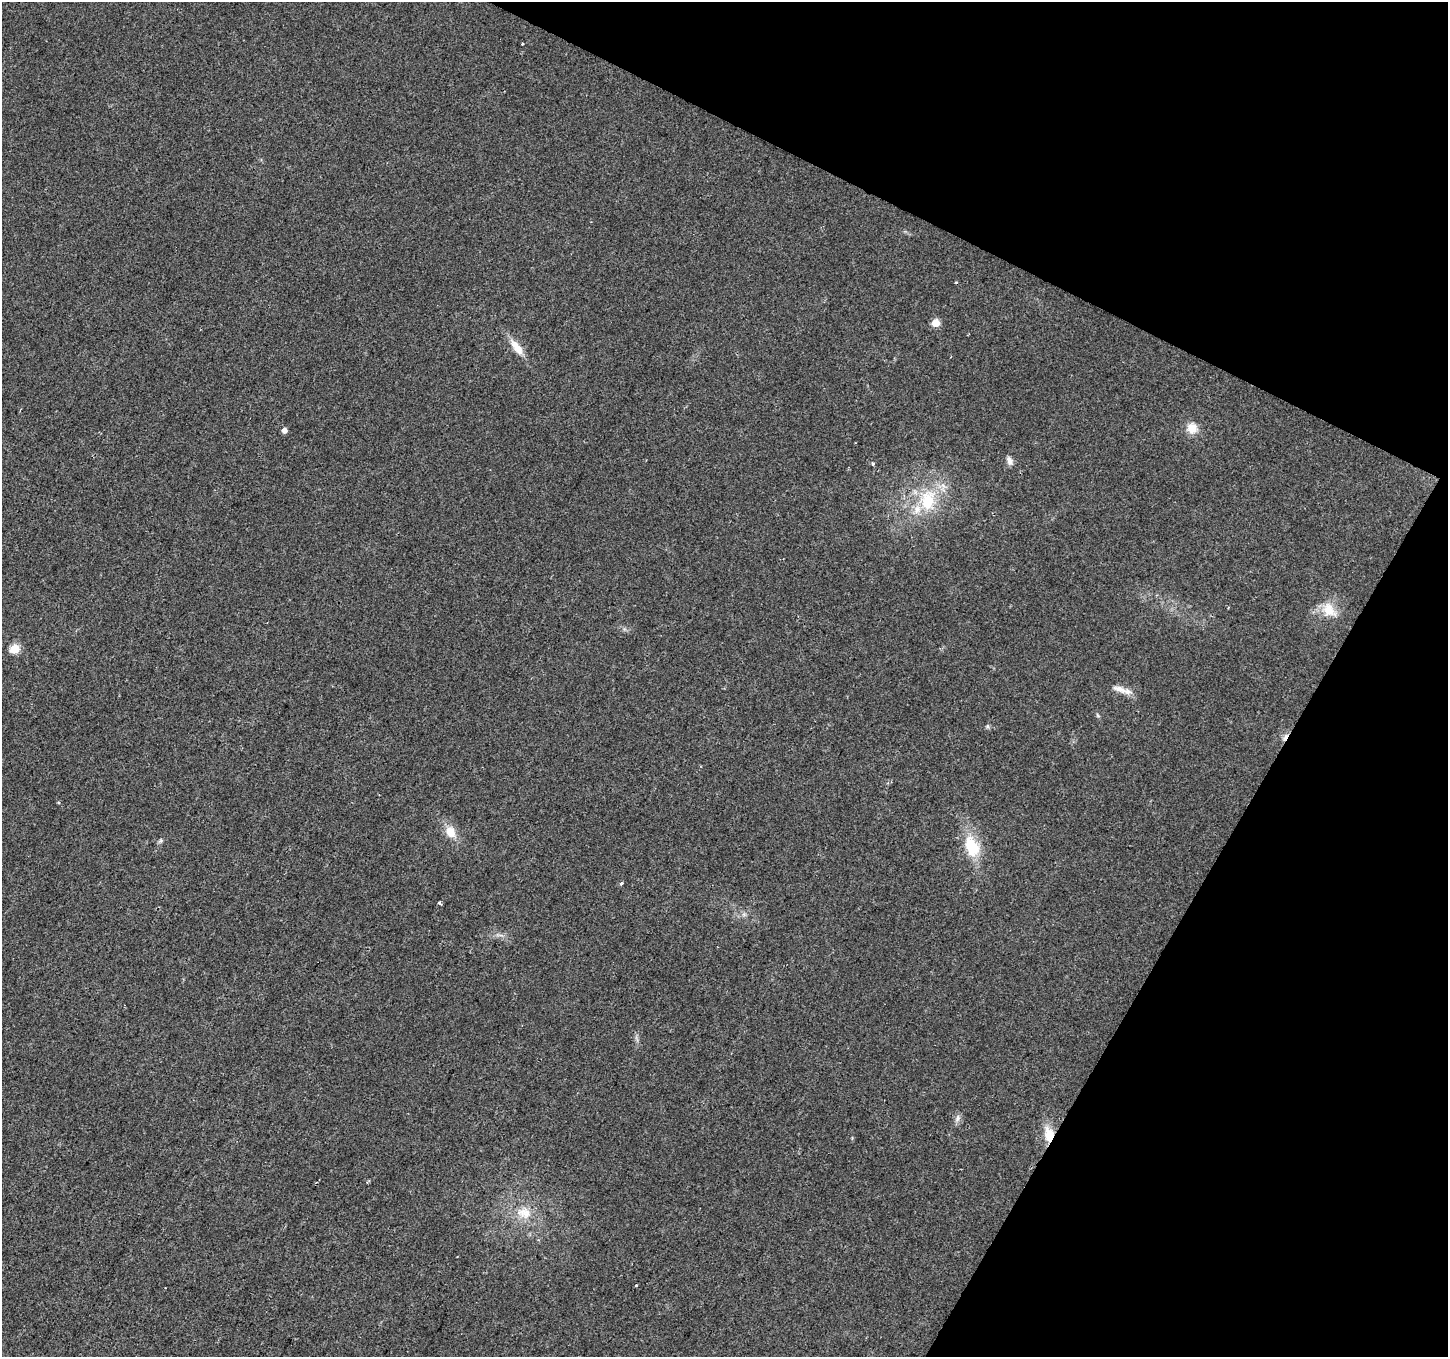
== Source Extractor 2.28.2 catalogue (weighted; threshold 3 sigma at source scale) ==
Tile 8 of 4 x 4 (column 4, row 2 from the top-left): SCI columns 4337-5782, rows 2908-4262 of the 5788 x 5880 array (HDU 1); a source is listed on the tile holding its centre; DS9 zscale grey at full resolution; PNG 1450 x 1359 px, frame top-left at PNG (2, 2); no overlay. Shown black and unused: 24% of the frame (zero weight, under 2 of 3 exposures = <1% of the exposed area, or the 3 px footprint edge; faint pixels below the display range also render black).
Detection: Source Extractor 2.28.2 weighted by HDU 2 'WHT'; one run over the whole footprint, this tile lists its part. Background 0.0297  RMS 0.0064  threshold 0.0286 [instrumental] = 3 sigma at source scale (4.5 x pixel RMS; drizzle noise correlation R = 1.50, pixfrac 1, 0.0396/0.0396 arcsec/px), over >= 5 px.
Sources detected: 27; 1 inside a brighter listed object's ellipse — not listed separately; the other 26 listed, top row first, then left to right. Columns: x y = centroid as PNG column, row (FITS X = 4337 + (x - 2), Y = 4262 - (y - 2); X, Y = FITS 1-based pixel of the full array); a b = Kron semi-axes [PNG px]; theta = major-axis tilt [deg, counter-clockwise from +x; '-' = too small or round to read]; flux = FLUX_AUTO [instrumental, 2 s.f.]
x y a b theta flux
522 44 3 3 - 1.2
956 282 3 3 - 0.63
936 323 6 6 - 10
517 347 26 10 -53 8.7
951 357 3 2 - 0.55
1192 428 13 12 - 8.2
284 430 5 5 - 2.9
1009 460 12 6 -68 2.8
873 464 5 4 - 0.8
928 500 27 18 79 29
1329 610 23 16 -50 12
14 649 6 5 - 25
1120 689 23 8 -16 6.1
1098 715 7 4 -46 0.91
988 726 7 5 -38 1.1
1285 737 12 5 65 2.7
450 832 14 11 -60 9.2
160 841 6 5 - 1.1
972 846 31 18 -68 23
622 883 4 3 - 1.6
439 903 4 3 - 1.6
744 914 6 5 - 1.5
957 1118 10 7 68 2.6
1049 1134 20 12 -82 12
524 1213 22 17 -13 15
637 1285 3 3 - 4.2
Overlapping masked pixels (flux is a lower limit): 2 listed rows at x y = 1285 737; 1049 1134